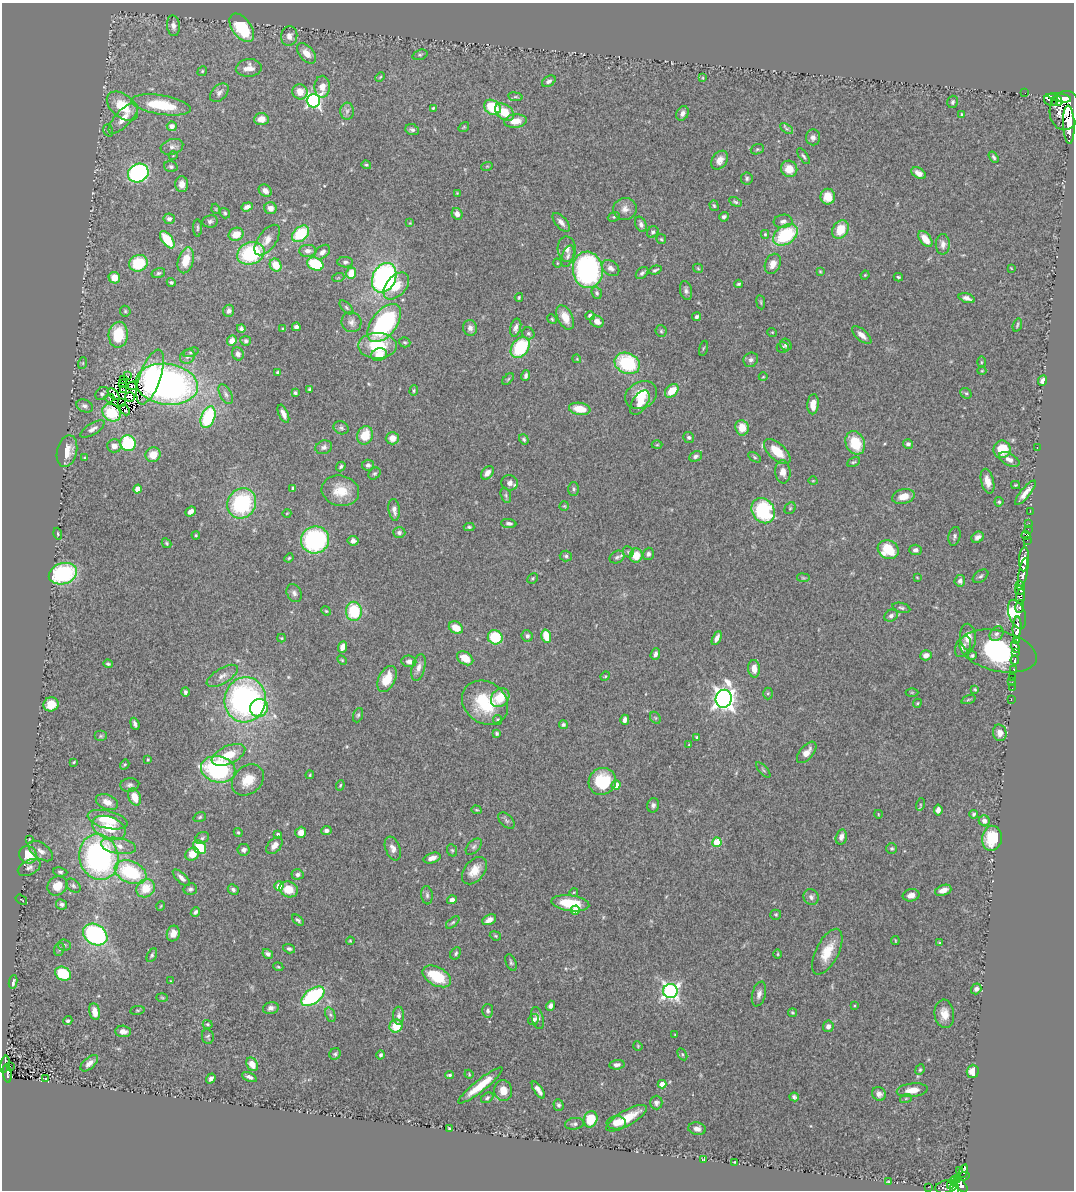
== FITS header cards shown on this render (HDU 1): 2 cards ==
NAXIS1  =                 1072
NAXIS2  =                 1188

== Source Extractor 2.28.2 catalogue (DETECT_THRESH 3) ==
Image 1072 x 1188 px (HDU 1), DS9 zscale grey, 1 PNG px = 1 image px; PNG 1076 x 1192 px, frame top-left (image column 1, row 1188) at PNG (2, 3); each listed source drawn as its Kron ellipse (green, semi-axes under 4 px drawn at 4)
Background 0.672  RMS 0.036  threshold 0.107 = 3 sigma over >= 5 px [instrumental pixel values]
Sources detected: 508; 6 with non-positive FLUX_AUTO (blend fragments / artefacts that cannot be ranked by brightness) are neither listed nor drawn; of the other 502, the 500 brightest by FLUX_AUTO listed and drawn (2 fainter detections omitted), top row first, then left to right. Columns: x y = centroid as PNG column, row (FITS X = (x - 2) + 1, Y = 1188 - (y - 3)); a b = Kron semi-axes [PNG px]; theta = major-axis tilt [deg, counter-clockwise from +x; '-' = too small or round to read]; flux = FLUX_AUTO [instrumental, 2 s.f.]
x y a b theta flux
173 26 10 6 -83 11
242 28 16 9 -53 120
289 36 10 8 83 13
306 53 12 7 -49 22
420 55 8 5 19 4.5
249 68 13 8 5 20
202 71 5 4 - 3.2
380 77 5 3 - 2.3
703 78 4 2 - 1.6
549 81 7 5 33 7
322 87 11 7 89 22
300 92 8 7 - 27
219 93 11 7 45 9.9
1025 93 2 2 - 7.4
515 97 7 3 -8 3.3
1060 98 11 4 -11 2300
1051 100 7 6 - 640
313 101 7 7 - 590
1057 101 5 5 - 1700
953 102 6 5 - 5.4
161 105 30 9 -9 110
122 106 18 11 -40 68
492 107 9 7 -33 110
433 108 4 3 - 2.5
1065 110 19 15 82 7500
347 111 8 7 - 8.9
505 112 11 7 -37 53
682 113 7 5 61 9.9
962 114 4 3 - 2.5
123 118 19 8 47 30
261 119 7 6 - 22
515 121 11 6 6 30
1069 125 19 5 -88 3900
172 126 5 5 - 12
464 127 6 3 36 2.5
786 129 7 4 -32 4.8
108 130 6 5 - 4.1
412 130 7 5 -22 6.4
813 137 8 7 - 10
172 147 11 7 17 12
757 149 7 5 20 3.7
173 156 4 3 - 1.6
804 156 9 4 -55 5
994 157 6 3 -58 4.3
720 160 10 7 54 17
366 165 5 3 - 3
171 166 7 5 -17 5.1
487 166 6 3 18 2.5
789 169 8 8 - 37
138 173 10 9 - 440
919 173 8 5 -30 14
747 178 6 6 - 5.3
182 184 8 6 89 19
265 191 7 5 -37 13
457 193 4 4 - 1.7
828 197 8 7 - 34
735 202 7 4 -27 4.4
714 206 6 4 -72 3.5
247 207 6 4 20 12
270 208 6 6 - 14
216 209 5 3 - 2.3
625 209 12 11 - 18
225 213 5 4 - 3.6
457 214 6 5 - 11
614 217 6 4 22 3.6
724 217 5 4 - 7.5
169 219 6 5 - 7.3
210 221 8 6 8 6.4
783 221 9 6 9 10
561 222 11 5 -50 11
410 223 4 4 - 2
641 224 8 5 -65 9.3
197 228 9 3 90 3.8
840 230 10 7 61 52
653 232 6 5 - 5.4
236 234 7 6 - 33
301 234 10 7 41 120
765 234 4 3 - 2.9
785 235 13 9 34 170
661 239 5 5 - 3
925 239 9 5 -52 30
167 240 10 5 -53 83
267 240 18 9 54 22
943 244 10 7 90 13
567 249 13 9 -86 14
308 251 8 6 3 11
322 252 9 5 42 12
251 253 14 11 22 200
568 256 11 6 72 8.8
186 260 13 7 74 43
345 262 8 5 -2 6.4
138 263 9 8 - 100
557 263 4 3 - 1.9
315 264 8 6 -24 150
773 264 10 7 66 17
276 265 7 5 -58 41
611 268 9 7 -37 13
698 268 5 4 - 2.7
1011 268 3 2 - 1.5
588 270 18 15 -85 510
655 270 6 3 18 4.2
820 271 4 4 - 2.3
158 273 7 5 16 4.6
351 273 6 5 - 41
642 273 7 5 44 5.8
865 275 4 3 - 2
898 277 5 3 - 3.2
114 278 6 5 - 32
338 278 6 4 18 2.6
384 278 15 11 65 560
171 282 4 3 - 3.9
739 284 4 3 - 3.6
396 286 16 10 49 52
686 291 10 6 -79 7.8
597 293 6 5 - 4.9
519 297 4 3 - 2.7
967 298 8 4 -17 11
761 302 7 3 -82 2.8
346 307 9 4 -46 4.2
125 311 5 5 - 3.6
229 311 6 5 - 7.7
590 316 4 4 - 6.3
565 317 13 7 -64 33
696 317 4 4 - 5.7
552 319 5 4 - 2.9
597 321 7 5 -29 19
351 322 10 10 - 12
384 323 22 12 52 350
1017 325 7 3 73 3.1
296 327 4 4 - 7.3
241 328 4 4 - 4.8
470 328 8 7 - 11
516 328 9 5 76 10
283 329 4 4 - 2.4
661 331 6 5 - 4.1
772 332 5 3 - 2
528 333 6 5 - 5.4
118 335 13 9 86 90
862 335 12 5 -41 18
232 341 5 4 - 17
246 341 5 5 - 6
405 342 6 5 - 3.6
786 345 6 5 - 6.6
377 346 19 12 0 100
520 347 11 8 54 150
783 347 6 5 - 4.2
703 348 7 3 76 2.7
191 352 8 3 17 3.7
238 354 6 6 - 9
379 355 8 6 15 31
187 356 8 7 - 8.5
577 359 4 3 - 2
751 360 7 7 - 7.9
981 362 6 4 90 2.7
83 363 6 4 72 3
627 363 13 10 -24 170
982 371 4 4 - 2.3
278 372 3 3 - 3.2
127 376 2 2 - 2.9
526 376 5 4 - 6.8
150 377 29 10 71 190
763 377 4 3 - 1.8
124 379 4 2 - 2.3
508 379 7 4 45 3.8
1043 380 5 4 - 11
122 384 3 2 - 4
167 384 31 20 -8 810
133 386 5 3 - 2.3
309 389 3 3 - 3.3
124 390 3 2 - 4.8
414 391 5 4 - 3.2
672 391 8 5 44 42
102 393 7 5 46 6.8
295 393 3 3 - 4.2
966 393 6 5 - 3.6
113 394 7 3 -45 10
226 394 11 5 -61 9.3
641 395 16 13 26 53
130 397 5 4 - 14
110 398 4 2 - 2.2
122 403 3 2 - 3.6
640 403 13 7 56 29
813 404 10 5 85 26
85 406 8 6 -27 7.8
580 409 11 6 -9 51
125 410 6 2 -50 4.1
112 413 10 8 -39 75
283 414 10 4 -66 13
208 417 11 6 67 170
341 428 8 6 -27 6.1
742 428 8 6 -83 31
92 429 14 5 31 12
365 435 9 7 68 56
689 437 5 5 - 4.9
392 438 6 6 - 25
524 439 5 4 - 4.3
128 443 8 8 - 160
855 443 12 9 -66 74
908 444 5 4 - 6
657 445 5 3 - 2.3
114 446 7 6 - 16
324 447 8 6 20 8.1
1037 448 3 2 - 36
1002 449 9 8 - 66
67 451 16 10 77 38
777 452 16 8 -42 52
153 455 8 7 - 36
695 456 7 5 26 6.7
755 457 7 4 -34 3.3
85 458 4 3 - 3.6
1009 459 11 6 -27 13
853 462 7 4 25 3.6
368 465 6 5 - 6.3
341 467 5 3 - 3.9
783 472 11 7 -85 17
487 473 7 5 49 14
374 474 6 5 - 4.3
813 481 4 3 - 1.8
987 481 13 6 -75 20
510 483 8 7 - 12
1015 485 4 4 - 2.6
293 488 4 3 - 5.4
137 489 4 4 - 26
574 489 7 5 -89 6.1
340 491 19 15 -13 54
1025 493 15 5 51 20
506 495 8 5 -72 5.6
903 497 11 7 14 25
999 502 4 4 - 3.4
242 503 15 14 - 240
564 506 5 4 - 2.7
790 508 6 5 - 3.5
394 510 11 5 -82 13
190 511 6 4 41 13
763 511 13 11 -58 180
1030 511 2 2 - 12
287 513 4 3 - 1.6
509 523 7 4 -5 6.5
1029 523 2 2 - 12
469 527 5 4 - 4.2
1028 529 2 2 - 13
399 533 6 5 - 6.9
58 534 6 4 -74 3.7
196 535 4 4 - 2.7
1026 535 4 3 - 100
954 536 9 6 77 6.2
978 537 6 5 - 9.1
315 540 14 13 - 350
1027 540 2 2 - 17
353 541 5 4 - 11
167 543 5 4 - 3.5
888 550 11 9 -28 83
916 550 6 5 - 8.6
628 552 6 5 - 3.8
648 554 6 5 - 7.8
636 555 7 6 - 40
566 556 6 5 - 5
617 557 8 6 29 6.7
289 558 5 4 - 2.9
1024 559 12 5 86 1500
1023 572 14 4 79 1900
63 574 14 10 17 260
980 576 9 5 35 5.7
917 577 3 2 - 1.7
532 578 6 4 45 3.5
803 578 6 4 -7 3.1
960 581 6 5 - 8.5
1020 585 4 4 - 270
1020 590 5 4 - 320
294 593 9 7 -62 9.4
1020 596 7 4 88 600
1020 607 7 4 79 420
901 608 9 4 -15 5
326 611 5 4 - 2.7
354 611 9 8 - 110
1017 614 15 8 -70 1400
891 616 7 5 33 7.4
456 628 7 5 -32 37
1017 628 11 4 87 2900
996 634 8 6 52 8
527 636 6 5 - 8.2
546 636 6 4 -75 56
495 637 7 7 - 88
968 637 13 8 -86 28
281 638 4 4 - 2.2
717 638 7 4 63 9.3
1016 641 4 4 - 620
343 647 6 4 66 19
963 647 11 7 62 14
1015 647 6 3 -74 980
998 651 39 20 -13 510
1015 653 4 2 - 590
655 654 6 4 69 10
926 655 6 5 - 13
972 656 4 4 - 4.5
465 658 9 6 -33 31
342 660 6 3 -45 2.7
1015 660 4 3 - 210
409 661 7 6 - 11
108 664 4 3 - 4.1
418 667 14 6 75 15
754 669 9 6 -87 26
1014 669 3 2 - 140
222 676 17 7 31 17
605 676 5 4 - 2.7
1013 678 3 3 - 61
387 679 14 8 63 49
1012 682 3 2 - 6.7
1012 688 2 2 - 8.4
975 689 3 2 - 2.5
185 692 4 3 - 5.2
912 692 6 4 0 2.6
768 694 6 5 - 3.8
500 698 10 8 49 50
724 699 9 8 - 1800
1011 699 3 2 - 16
245 700 22 20 79 670
968 700 7 3 19 3.3
485 703 24 20 -38 120
917 703 4 4 - 2.4
51 704 7 7 - 38
259 708 9 8 - 120
358 715 7 4 69 4.2
655 718 6 4 -60 3.7
498 720 5 4 - 4.9
625 720 5 4 - 9.7
135 724 6 3 -69 6.9
563 724 4 4 - 4.9
497 733 4 3 - 3.7
1000 733 8 6 -76 15
101 736 6 5 - 3.9
697 737 4 3 - 3.9
689 745 4 3 - 1.7
807 752 13 6 50 20
228 755 18 9 24 53
148 760 3 2 - 2.9
74 762 3 2 - 2.3
125 764 5 3 - 2.8
218 769 17 13 -12 330
763 770 10 3 -48 4.5
310 775 4 3 - 2.7
248 780 18 13 42 48
602 781 14 13 - 110
130 785 9 7 6 7.7
340 785 5 4 - 2.9
616 785 4 4 - 29
135 797 9 6 -69 36
107 802 11 7 -23 21
920 804 6 3 73 2.7
653 805 7 5 76 7.3
476 810 5 4 - 2.4
938 810 5 4 - 12
878 814 4 3 - 1.8
974 814 4 4 - 3.5
200 817 6 4 20 3.7
107 820 20 9 -13 65
506 821 10 6 -45 6.2
984 821 5 5 - 11
109 828 17 11 -21 63
326 831 5 4 - 8.8
238 832 4 3 - 3.3
301 832 5 5 - 16
278 834 3 3 - 4.5
841 837 8 5 76 14
202 838 7 5 29 5.2
992 838 12 10 83 80
29 839 3 2 - 1.5
717 842 5 4 - 95
274 845 10 6 49 17
118 846 17 8 -10 24
199 847 7 5 -53 93
474 847 10 6 45 7.5
393 848 12 7 -69 14
892 849 5 5 - 3.7
244 850 6 6 - 8.3
452 850 6 5 - 3.7
41 851 14 7 -36 15
192 854 7 6 - 34
28 855 9 8 - 60
99 857 23 19 -76 590
432 858 8 5 17 15
29 868 12 7 26 11
474 871 15 10 52 36
60 872 7 4 -7 5
131 872 17 10 -24 170
297 874 6 5 - 6.4
181 878 11 5 -44 12
57 886 10 9 - 36
73 886 8 5 -40 5.9
279 886 4 4 - 38
146 888 10 8 39 53
190 889 7 5 12 5.9
288 889 10 7 -20 35
233 890 6 5 - 7
943 890 8 5 20 19
574 892 4 2 - 1.9
427 895 9 5 -83 6.6
911 895 8 6 12 16
811 897 8 7 - 8.4
21 900 6 2 -35 1.7
452 900 5 4 - 10
570 903 19 8 -7 81
62 904 6 5 - 7
161 906 5 3 - 2
575 910 5 4 - 31
195 912 5 4 - 5.6
776 915 5 5 - 3.7
298 920 7 4 -40 4.7
489 920 7 5 27 16
453 922 8 3 40 3.5
173 933 8 6 73 18
95 935 13 10 -33 360
495 936 6 4 -21 3
350 941 4 3 - 2.5
895 941 4 2 - 1.9
940 943 4 3 - 2.7
64 945 7 5 -6 4.6
59 949 6 5 - 3.9
289 949 6 4 -17 5.1
827 952 25 11 63 54
456 953 6 5 - 5.2
268 954 5 4 - 7
778 954 4 3 - 2.4
152 955 7 4 62 4.5
511 962 9 5 -67 4.9
278 967 5 4 - 2.8
63 974 8 6 -29 95
437 976 15 9 -28 100
171 981 4 2 - 1.4
13 982 7 3 80 6.2
976 989 5 5 - 7.7
670 991 7 7 - 840
759 994 12 6 75 13
313 996 13 7 35 260
162 998 6 3 -2 2.8
551 1006 5 4 - 8.9
854 1006 3 3 - 2.1
271 1008 8 6 14 9.1
137 1010 7 3 8 3
488 1011 7 5 84 6.5
95 1012 8 5 -78 26
792 1013 4 4 - 3.1
944 1014 14 10 -82 28
330 1015 7 5 -70 5.1
399 1016 9 5 -90 9.6
538 1018 11 6 -73 10
533 1020 6 5 - 5.9
68 1021 5 4 - 5
208 1024 5 4 - 3.9
396 1026 7 6 - 55
828 1026 6 5 - 11
123 1031 8 6 -5 12
675 1035 3 2 - 1.7
208 1036 7 6 - 4.9
638 1046 5 3 - 2.3
335 1054 6 5 - 4.9
682 1054 6 4 -60 3.7
381 1055 4 4 - 5.6
89 1063 10 5 41 14
5 1064 8 4 80 72
252 1064 7 5 -59 26
617 1065 7 4 6 8.8
10 1066 2 2 - 2.9
920 1070 5 4 - 3.3
973 1071 6 6 - 28
7 1074 9 4 -82 46
469 1074 4 4 - 2.5
449 1075 4 3 - 4.4
249 1077 8 4 -24 7.4
211 1078 5 4 - 8
45 1079 3 2 - 1.5
662 1084 4 4 - 22
480 1086 28 6 38 62
538 1090 10 4 -56 13
912 1090 15 6 6 24
503 1091 10 9 - 28
879 1094 7 6 - 9.9
794 1097 4 4 - 5.4
487 1098 6 4 30 4.7
906 1098 6 4 20 2.8
656 1103 7 6 - 7.4
558 1105 6 5 - 5.8
627 1118 23 7 30 63
591 1119 8 6 68 75
616 1123 9 6 3 23
575 1124 9 6 8 7.2
449 1128 4 3 - 2.5
697 1129 9 6 -10 11
704 1159 3 2 - 1.7
735 1162 3 2 - 1.5
959 1171 2 2 - 6.5
964 1171 7 3 76 170
962 1177 7 4 14 250
955 1180 6 3 26 120
888 1181 3 2 - 1.6
961 1185 8 5 -47 600
951 1186 3 3 - 46
928 1187 2 2 - 2.8
946 1187 11 6 12 160
954 1188 7 4 89 220
At the frame edge (FLAGS 8, measured only in part): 1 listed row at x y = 954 1188
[2 fainter detections neither listed nor drawn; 6 non-positive-flux detections neither listed nor drawn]